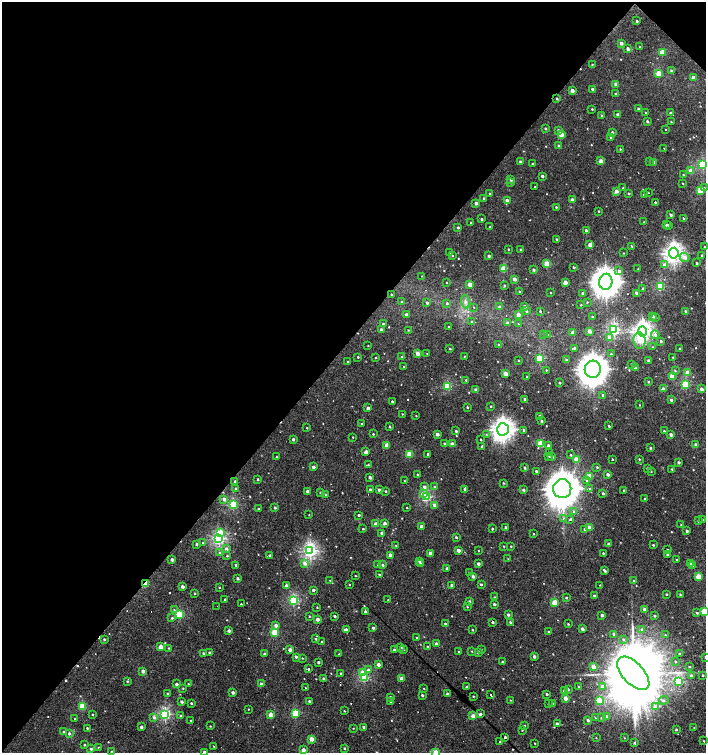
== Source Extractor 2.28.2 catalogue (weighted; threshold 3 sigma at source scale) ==
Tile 2 of 4 x 4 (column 2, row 1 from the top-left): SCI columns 1572-2979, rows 4512-6013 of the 6023 x 6013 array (HDU 1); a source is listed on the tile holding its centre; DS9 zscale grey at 2 x 2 block average (1 PNG px = mean of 2 x 2 image px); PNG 708 x 755 px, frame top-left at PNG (2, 2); each listed source drawn as its Kron ellipse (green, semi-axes under 4 px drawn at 4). Shown black and unused: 46% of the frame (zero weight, under 2 of 3 exposures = <1% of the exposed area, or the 3 px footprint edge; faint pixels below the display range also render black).
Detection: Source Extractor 2.28.2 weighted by HDU 2 'WHT'; one run over the whole footprint, this tile lists its part. Background 0.00103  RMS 0.0032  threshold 0.0145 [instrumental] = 3 sigma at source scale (4.5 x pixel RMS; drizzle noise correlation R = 1.50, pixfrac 1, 0.0396/0.0396 arcsec/px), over >= 5 px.
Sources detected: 598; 2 inside a brighter object's white glare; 18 cosmic-ray / hot-pixel residue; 2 long thin detections or spike segments (spike, bleed or trail) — neither listed nor drawn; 1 coinciding with a brighter row at this scale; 2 inside a brighter listed object's ellipse — not listed separately; of the other 573, all 500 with FLUX_AUTO >= 0.373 (the completeness limit of this list) listed and drawn (73 fainter detections not listed), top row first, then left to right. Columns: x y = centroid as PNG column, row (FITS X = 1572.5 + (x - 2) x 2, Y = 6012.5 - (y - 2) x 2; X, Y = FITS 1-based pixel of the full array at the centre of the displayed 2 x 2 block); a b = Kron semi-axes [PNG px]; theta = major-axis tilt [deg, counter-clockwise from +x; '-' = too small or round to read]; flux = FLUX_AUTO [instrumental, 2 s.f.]
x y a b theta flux
637 21 2 2 - 0.97
621 43 2 2 - 3.2
640 47 2 2 - 0.49
628 49 2 2 - 2.7
662 52 3 3 - 17
592 64 2 2 - 0.45
671 71 3 2 - 1.1
659 74 3 3 - 11
693 77 2 2 - 3.7
616 84 2 2 - 4.4
592 89 2 2 - 1.7
572 90 2 2 - 4.8
616 94 2 2 - 3.2
557 99 2 2 - 1.3
592 109 2 2 - 0.63
638 109 2 2 - 1
646 113 2 2 - 0.37
670 113 3 2 - 2
618 115 2 2 - 5.3
602 116 3 2 - 1.1
647 121 2 2 - 1.5
671 122 3 2 - 0.56
545 128 2 2 - 1
559 130 3 3 - 1.3
666 130 2 2 - 0.38
612 132 2 2 - 1.6
561 134 3 2 - 10
611 137 2 2 - 0.93
559 146 2 2 - 1.9
664 148 2 2 - 0.46
620 149 2 2 - 0.48
520 161 2 2 - 1.1
601 161 3 2 - 6
649 161 3 2 - 0.69
654 162 3 2 - 1.1
532 164 2 2 - 0.79
703 164 3 3 - 55
691 171 3 2 - 7
683 175 2 2 - 0.64
542 176 2 2 - 2
511 180 3 2 - 1.7
511 183 3 3 - 0.81
683 183 2 2 - 0.44
535 187 2 2 - 0.43
623 188 3 2 - 0.59
704 188 3 3 - 1
700 190 3 3 - 20
616 191 2 2 - 5.1
489 193 2 2 - 0.54
629 193 3 2 - 1
648 193 2 2 - 0.61
644 194 3 2 - 1.2
483 198 2 2 - 0.88
507 200 3 2 - 3.7
572 200 3 2 - 5.9
656 202 2 2 - 36
476 203 2 2 - 3.3
556 207 2 2 - 0.79
599 211 2 2 - 0.61
671 215 2 2 - 1.6
683 218 2 2 - 1.3
481 219 2 2 - 1.3
644 222 2 2 - 0.52
471 223 2 2 - 0.79
666 225 4 2 - 0.8
669 226 3 2 - 0.47
490 227 2 2 - 0.87
458 228 2 2 - 1.3
586 230 2 2 - 2.1
557 239 3 2 - 1
590 245 2 2 - 5.2
632 246 3 2 - 0.78
705 247 2 2 - 0.44
508 249 2 2 - 0.62
521 250 2 2 - 0.8
449 253 2 2 - 1.6
623 253 2 2 - 0.38
674 253 5 5 - 260
702 255 2 2 - 1.1
452 256 2 2 - 0.42
489 256 2 2 - 2
685 257 5 4 - 3.3
697 263 2 2 - 1.2
547 264 3 3 - 21
665 265 3 3 - 4.3
574 267 2 2 - 2.5
503 269 3 3 - 21
638 269 2 2 - 0.38
533 270 2 2 - 1.8
619 271 4 3 - 1.9
422 276 2 2 - 0.38
514 279 2 2 - 4.2
565 282 2 2 - 6
606 282 8 6 79 800
447 283 2 2 - 0.59
470 284 3 2 - 8.7
504 286 2 2 - 1.2
660 287 3 3 - 41
643 289 2 2 - 2.1
519 291 2 2 - 0.91
551 293 2 2 - 0.51
583 293 2 2 - 1.7
636 293 2 2 - 4
391 295 2 2 - 1
465 301 7 4 -87 2.3
401 302 2 2 - 0.73
587 302 2 2 - 0.42
427 303 2 2 - 1.6
447 303 3 3 - 1.1
581 305 2 2 - 0.43
525 306 2 2 - 1.8
474 307 2 2 - 0.39
500 307 3 2 - 2.2
526 311 2 2 - 1.3
540 311 2 2 - 0.77
685 311 2 2 - 0.73
406 314 2 2 - 2.8
518 314 3 2 - 5.2
653 316 3 3 - 1.3
592 317 2 2 - 0.41
656 317 2 2 - 1.1
472 322 3 3 - 1.6
507 323 4 3 - 2.1
383 324 2 2 - 1.5
518 324 2 2 - 0.45
448 326 2 2 - 0.5
381 330 2 2 - 3.3
408 330 2 2 - 0.42
614 330 3 3 - 92
589 331 2 2 - 5
642 331 5 4 - 250
573 333 2 2 - 5.1
547 334 3 2 - 0.57
543 335 3 2 - 0.53
655 335 4 4 - 2.3
610 338 3 3 - 4
639 341 8 6 -83 6.8
661 341 2 2 - 1.3
499 345 3 2 - 0.88
368 346 2 2 - 0.38
653 347 2 2 - 0.43
574 348 2 2 - 1.6
680 348 2 2 - 0.66
450 349 2 2 - 0.73
418 353 2 2 - 6.5
427 353 2 2 - 0.45
611 354 3 2 - 0.62
464 356 2 2 - 0.47
358 357 2 2 - 0.79
402 357 3 3 - 0.86
673 357 2 2 - 0.66
375 358 2 2 - 0.5
540 358 3 3 - 31
519 360 2 2 - 0.61
566 360 2 2 - 0.74
648 360 2 2 - 1.3
348 361 2 2 - 0.39
631 364 2 2 - 0.55
404 367 2 2 - 0.84
635 368 2 2 - 3.2
593 369 8 8 - 1100
546 370 2 2 - 0.42
675 371 3 3 - 0.74
687 372 3 2 - 6.9
505 374 2 2 - 6.7
672 376 3 2 - 16
527 377 2 2 - 0.71
466 380 2 2 - 0.75
648 382 2 2 - 0.75
559 383 2 2 - 0.68
685 384 3 3 - 36
447 386 3 3 - 35
663 389 2 2 - 5.1
701 389 2 2 - 3.1
476 390 2 2 - 5.2
603 395 3 3 - 1.4
525 399 3 2 - 1.3
671 400 2 2 - 1.7
392 401 2 2 - 1.2
639 405 2 2 - 0.47
491 406 2 2 - 0.72
467 407 2 2 - 0.93
368 408 2 2 - 3.2
402 414 2 2 - 0.48
416 416 2 2 - 0.41
540 416 2 2 - 2.6
541 421 2 2 - 1.1
362 424 2 2 - 0.53
609 426 2 2 - 1
390 427 2 2 - 0.95
307 428 2 2 - 0.58
503 429 6 6 - 380
524 430 2 2 - 1.2
456 431 2 2 - 1.1
664 431 2 2 - 1
373 434 2 2 - 0.61
437 434 2 2 - 4.4
486 434 3 3 - 0.56
671 435 2 2 - 3.5
353 437 2 2 - 0.52
293 439 2 2 - 1.5
481 440 2 2 - 0.73
444 443 2 2 - 0.75
452 444 2 2 - 6.7
541 444 3 3 - 25
387 445 2 2 - 8.9
696 445 2 2 - 3.2
482 446 3 2 - 1.7
548 446 2 2 - 1.8
650 448 2 2 - 1.2
366 452 2 2 - 6.3
549 452 2 2 - 0.51
409 454 3 2 - 18
428 454 2 2 - 1.1
571 455 2 2 - 0.78
276 457 2 2 - 0.42
549 457 2 2 - 0.56
552 457 2 2 - 0.98
576 459 3 2 - 12
612 459 2 2 - 0.77
639 459 3 2 - 0.63
679 462 2 2 - 2.2
368 465 3 2 - 0.74
313 467 3 2 - 2.2
597 467 3 2 - 0.7
525 468 2 2 - 1.4
647 468 2 2 - 1.4
672 469 2 2 - 0.74
536 471 2 2 - 1.1
651 471 2 2 - 0.42
608 474 2 2 - 2.4
418 475 2 2 - 1.5
590 476 3 3 - 18
370 477 2 2 - 2.5
258 479 2 2 - 0.77
235 481 3 3 - 0.78
404 481 2 2 - 0.47
587 481 3 3 - 1.2
504 483 3 2 - 0.71
434 486 3 2 - 0.58
424 487 3 3 - 1.8
236 489 2 2 - 3.1
370 489 2 2 - 1.3
465 489 3 2 - 1.5
562 489 9 9 - 2000
589 489 3 3 - 0.92
379 490 2 2 - 2.3
523 490 2 2 - 1.5
624 490 2 2 - 0.67
307 491 2 2 - 2.3
385 491 2 2 - 0.78
320 493 2 2 - 0.6
603 493 2 2 - 1.7
325 494 3 2 - 0.84
423 494 3 3 - 3.7
426 497 3 3 - 63
224 499 3 3 - 3.5
645 499 2 2 - 1.9
233 505 3 3 - 50
435 505 2 2 - 5.8
275 508 2 2 - 1.5
407 508 2 2 - 0.5
258 509 2 2 - 1.2
574 511 3 3 - 0.93
309 514 3 2 - 0.38
359 515 2 2 - 1.4
564 519 4 3 - 1.2
569 520 2 2 - 3.6
703 520 2 2 - 1.1
698 521 3 2 - 0.66
385 523 2 2 - 3.3
376 524 2 2 - 8.1
681 524 2 2 - 0.54
421 526 2 2 - 2.6
506 527 2 2 - 1.8
589 528 2 2 - 12
363 529 2 2 - 0.72
492 529 2 2 - 0.95
585 529 3 3 - 1.2
687 531 2 2 - 2.4
221 532 4 3 - 11
382 533 2 2 - 1.7
533 534 2 2 - 0.51
456 537 2 2 - 0.92
219 539 3 3 - 110
202 543 2 2 - 0.43
196 544 2 2 - 1.7
609 544 2 2 - 3.4
396 545 2 2 - 0.56
653 545 2 2 - 0.91
503 546 2 2 - 0.55
511 546 2 2 - 0.53
226 549 3 3 - 2.5
458 550 2 2 - 4.5
668 550 2 2 - 0.69
310 551 4 3 - 150
478 551 2 2 - 0.37
219 552 3 3 - 0.74
430 553 2 2 - 5.5
603 553 2 2 - 0.92
667 554 2 2 - 1.1
269 555 3 2 - 0.78
391 555 2 2 - 5.5
227 556 2 2 - 0.73
508 559 3 2 - 0.39
172 560 2 2 - 2.8
677 560 2 2 - 0.58
419 561 2 2 - 1.8
305 563 3 3 - 3.5
378 564 2 2 - 0.95
421 564 2 2 - 2.7
478 564 2 2 - 2.5
690 564 3 2 - 1.6
236 565 2 2 - 1.3
383 565 2 2 - 1.4
692 565 3 2 - 1.3
447 568 2 2 - 2.2
605 571 2 2 - 0.96
470 573 3 2 - 0.48
379 574 2 2 - 0.85
355 576 2 2 - 0.44
473 576 2 2 - 3.5
698 576 2 2 - 14
237 578 2 2 - 1.8
330 580 2 2 - 0.38
634 581 3 2 - 1.2
146 584 3 2 - 19
349 584 2 2 - 0.4
286 585 3 2 - 1.5
452 585 2 2 - 2.8
481 585 2 2 - 0.96
600 585 2 2 - 0.38
182 587 2 2 - 3.1
219 587 2 2 - 0.55
313 590 2 2 - 2.2
195 593 2 2 - 0.66
666 594 2 2 - 1
594 595 2 2 - 0.96
680 595 2 2 - 0.71
495 597 3 2 - 0.41
566 598 2 2 - 0.9
225 600 2 2 - 1.9
293 600 3 3 - 68
388 600 2 2 - 0.44
469 601 2 2 - 1.6
555 603 3 3 - 22
241 604 2 2 - 0.62
494 604 2 2 - 1.5
217 606 2 2 - 1.4
317 607 2 2 - 0.5
467 607 2 2 - 0.47
644 609 2 2 - 3.2
174 610 3 3 - 0.68
365 611 2 2 - 1.6
704 611 3 3 - 22
697 613 3 3 - 1.1
179 614 4 3 - 40
508 615 2 2 - 1.9
602 615 2 2 - 2.5
309 616 2 2 - 0.59
335 616 2 2 - 1.5
654 616 2 2 - 1.3
172 618 3 2 - 0.92
317 619 2 2 - 4.3
492 622 2 2 - 1.6
510 622 2 2 - 1.7
445 624 2 2 - 1.4
568 624 2 2 - 0.73
276 625 3 3 - 2.9
373 628 2 2 - 2.5
346 629 3 2 - 1.8
582 629 2 2 - 3.4
642 629 3 3 - 2.2
472 630 2 2 - 0.7
229 631 2 2 - 2.1
275 632 3 3 - 34
548 632 2 2 - 0.72
614 634 2 2 - 1.4
665 635 3 3 - 0.93
416 638 2 2 - 0.6
104 639 3 2 - 1.1
315 639 3 2 - 0.78
623 639 2 2 - 1.2
322 641 2 2 - 0.66
436 644 2 2 - 2.9
161 647 3 2 - 11
428 647 2 2 - 1.5
169 648 4 2 - 0.76
401 648 2 2 - 0.86
404 649 2 2 - 0.4
290 650 2 2 - 3.8
394 650 3 2 - 1.2
482 650 2 2 - 0.41
459 651 2 2 - 0.8
472 651 3 2 - 0.46
478 652 2 2 - 3.4
203 653 2 2 - 1.2
210 653 2 2 - 2.3
264 654 3 2 - 1.8
339 654 2 2 - 0.51
679 654 3 2 - 0.88
534 656 2 2 - 2
296 657 2 2 - 3
705 657 2 2 - 0.93
302 658 2 2 - 0.49
675 661 3 3 - 0.74
318 662 2 2 - 1.9
503 662 2 2 - 1.9
378 664 2 2 - 4.8
593 667 2 2 - 8.2
689 667 2 2 - 0.64
308 669 2 2 - 1
368 670 4 3 - 1.4
143 671 2 2 - 4.5
362 672 4 4 - 4.8
341 673 2 2 - 1.1
633 673 20 10 -47 12000
703 675 2 2 - 0.77
691 676 2 2 - 2.3
364 677 3 3 - 53
324 679 3 2 - 2
401 679 2 2 - 5.2
127 681 3 2 - 0.73
678 681 3 3 - 71
176 684 2 2 - 2.3
188 684 2 2 - 0.41
261 684 2 2 - 4.7
578 686 2 2 - 0.64
467 687 2 2 - 1.5
602 687 3 3 - 3
183 688 3 2 - 0.52
305 688 2 2 - 0.4
424 688 2 2 - 0.48
568 689 2 2 - 1.4
564 691 3 3 - 1.3
233 692 2 2 - 2.7
168 694 2 2 - 0.94
448 694 2 2 - 3.2
547 694 2 2 - 1.2
422 695 2 2 - 1.4
490 695 3 2 - 310
473 696 2 2 - 0.67
391 697 2 2 - 1.4
565 698 2 2 - 5.9
510 700 2 2 - 0.44
599 700 3 3 - 20
664 700 5 3 - 1.2
309 701 2 2 - 1.8
182 702 2 2 - 2.4
391 702 3 2 - 0.71
191 703 2 2 - 0.95
548 704 2 2 - 0.51
552 704 3 2 - 0.97
82 706 3 3 - 30
655 706 4 4 - 2.8
248 709 2 2 - 0.43
344 711 2 2 - 0.46
295 713 3 3 - 33
93 714 2 2 - 0.78
165 714 3 3 - 86
480 714 2 2 - 2.3
271 715 3 2 - 14
181 716 3 3 - 1
473 716 2 2 - 8.8
606 716 3 2 - 2.9
154 717 3 3 - 2.3
596 718 3 2 - 1.1
601 718 3 2 - 0.48
75 719 2 2 - 0.92
191 720 2 2 - 0.66
588 720 3 2 - 1.8
557 723 2 2 - 1.9
210 726 2 2 - 0.47
524 726 2 2 - 1.2
141 727 2 2 - 2.4
364 727 4 2 - 1.7
694 727 2 2 - 0.37
87 728 2 2 - 0.77
353 728 2 2 - 0.4
676 729 2 2 - 1
522 730 2 2 - 0.47
64 732 2 2 - 1.8
69 733 3 3 - 1.6
505 737 2 2 - 1.6
596 738 2 2 - 0.4
624 738 2 2 - 0.46
311 739 2 2 - 8.4
704 741 2 2 - 0.55
500 742 2 2 - 0.58
535 743 2 2 - 0.45
634 743 3 2 - 0.95
84 745 2 2 - 0.85
214 746 2 2 - 0.42
98 747 3 2 - 0.44
344 748 2 2 - 0.97
91 749 2 2 - 1.3
303 750 2 2 - 7.3
111 752 2 2 - 1.2
204 752 2 2 - 4.3
436 752 3 2 - 15
Overlapping masked pixels (flux is a lower limit): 2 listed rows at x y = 557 99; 146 584
Isophote crosses this tile's border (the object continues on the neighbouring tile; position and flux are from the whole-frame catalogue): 6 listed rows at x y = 703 164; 704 611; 705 657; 111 752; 204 752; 436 752